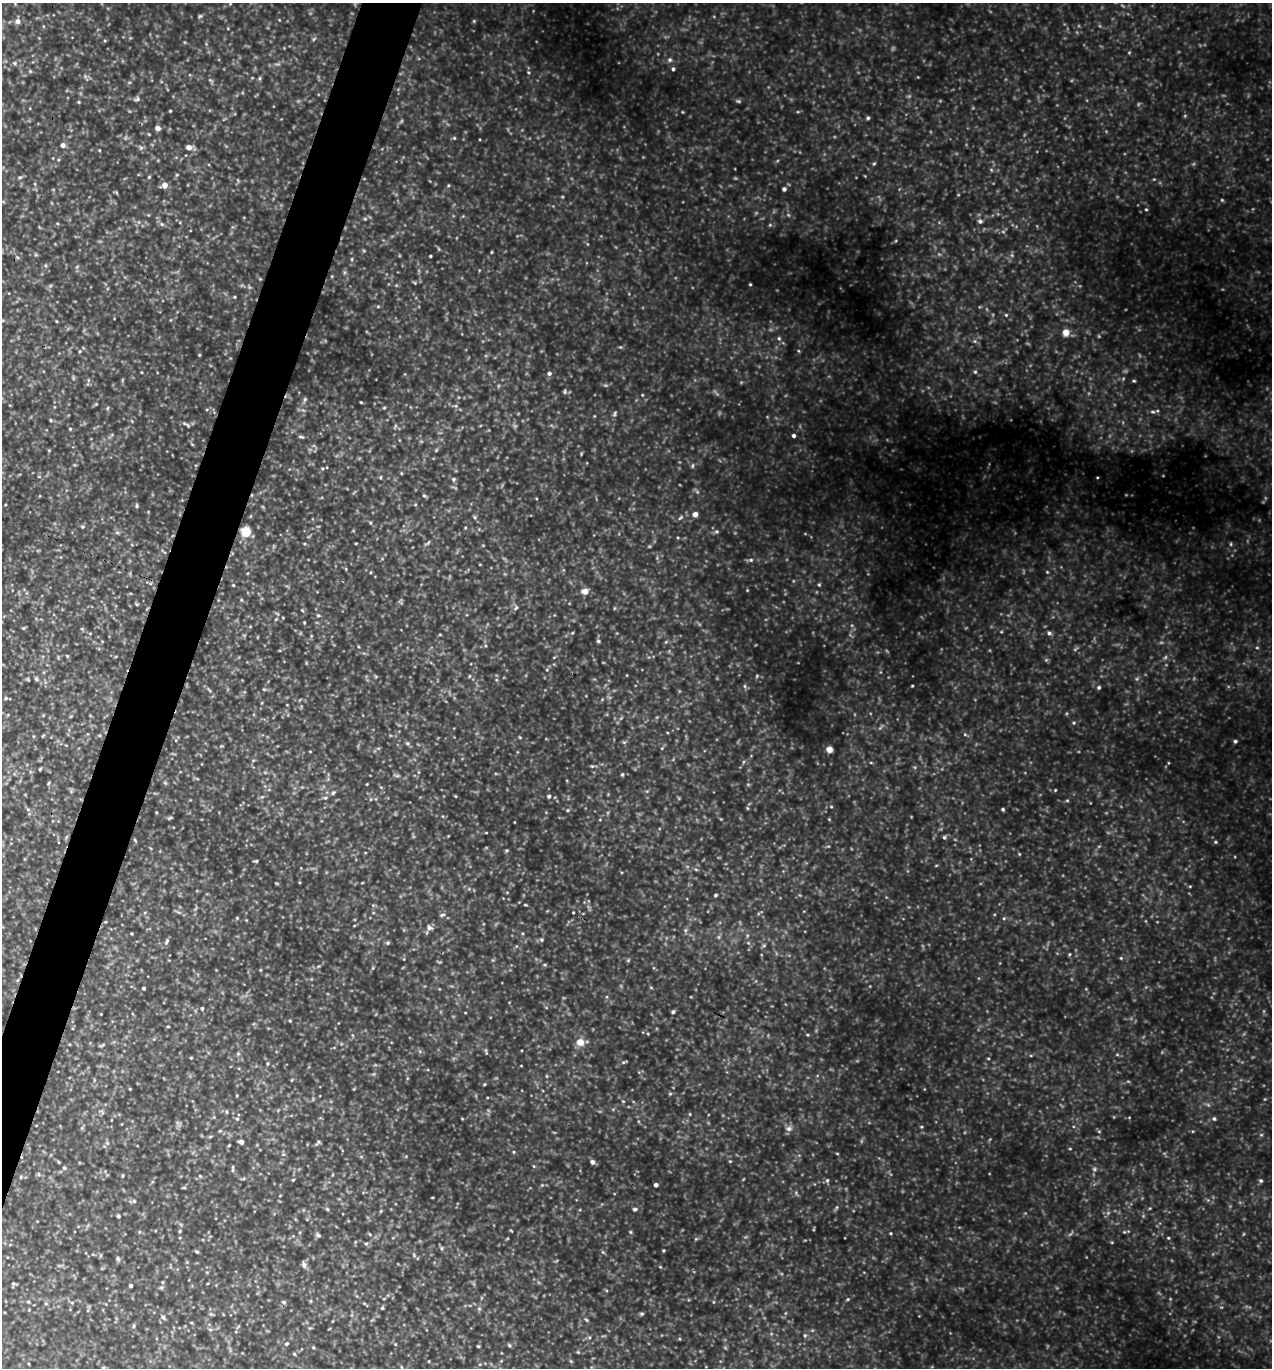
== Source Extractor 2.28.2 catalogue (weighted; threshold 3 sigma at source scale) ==
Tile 7 of 4 x 4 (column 3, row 2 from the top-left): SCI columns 2834-4103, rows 2758-4123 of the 5509 x 5495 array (HDU 1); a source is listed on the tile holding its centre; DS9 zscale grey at full resolution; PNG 1274 x 1370 px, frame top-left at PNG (2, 3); no overlay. Shown black and unused: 4% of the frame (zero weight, under 3 of 5 exposures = <1% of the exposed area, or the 3 px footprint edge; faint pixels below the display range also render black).
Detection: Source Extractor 2.28.2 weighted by HDU 2 'WHT'; one run over the whole footprint, this tile lists its part. Background 0.787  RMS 0.12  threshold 0.53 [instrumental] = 3 sigma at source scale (4.5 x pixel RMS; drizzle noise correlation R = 1.50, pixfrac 1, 0.05/0.05 arcsec/px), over >= 5 px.
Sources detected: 258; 6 too faint to see at this stretch — not listed; the other 252 listed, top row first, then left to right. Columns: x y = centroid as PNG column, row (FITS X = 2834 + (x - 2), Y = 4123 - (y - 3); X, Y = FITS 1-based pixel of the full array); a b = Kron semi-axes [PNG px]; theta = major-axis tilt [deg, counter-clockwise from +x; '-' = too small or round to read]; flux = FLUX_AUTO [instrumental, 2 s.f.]
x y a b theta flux
15 3 6 3 -72 16
200 16 5 5 - 18
18 21 7 6 - 66
1129 52 5 3 - 11
670 60 7 6 - 32
673 69 4 4 - 21
528 72 5 4 - 13
260 78 6 4 90 17
137 99 8 6 43 27
738 101 6 4 -42 18
79 102 5 3 - 12
170 111 3 2 - 12
868 118 5 4 - 19
157 128 4 4 - 78
454 138 5 4 - 15
63 145 5 5 - 47
189 147 6 6 - 73
141 148 6 6 - 25
874 164 5 4 - 14
20 177 5 3 - 16
149 177 5 4 - 13
165 185 6 5 - 89
448 185 5 3 - 12
784 189 5 5 - 30
1222 200 5 4 - 14
1146 209 4 3 - 12
365 219 5 5 - 17
980 221 6 4 -18 28
162 224 7 5 -21 27
770 225 6 3 -18 13
439 249 6 3 -71 13
491 252 5 3 - 9.7
430 256 3 3 - 13
17 257 6 4 -71 17
352 259 5 3 - 12
415 283 5 3 - 10
750 284 3 3 - 11
234 297 4 4 - 12
378 306 5 4 - 13
1006 315 5 4 - 14
56 321 4 3 - 9.9
1066 332 6 5 - 160
779 338 6 5 - 20
975 341 6 5 - 26
80 351 5 4 - 15
199 355 4 3 - 11
975 372 6 5 - 25
549 373 5 5 - 34
1134 381 5 3 - 13
565 391 7 3 89 16
642 395 4 3 - 8.9
305 399 7 4 72 22
361 402 3 2 - 11
456 406 6 4 -72 19
108 408 6 4 87 16
384 408 4 4 - 13
1153 412 8 4 -1 26
614 414 8 5 63 22
51 420 5 3 - 12
188 425 7 5 -39 24
395 426 6 4 72 17
70 429 4 4 - 12
794 436 5 4 - 29
301 437 9 3 -11 18
192 444 5 3 - 11
436 450 6 3 71 13
693 466 7 3 81 15
401 473 5 3 - 9.3
380 477 5 3 - 12
453 479 6 6 - 24
424 496 6 4 -39 20
415 505 4 3 - 9.5
137 506 6 4 -86 18
695 514 4 4 - 81
475 517 6 5 - 19
680 518 6 4 70 16
117 532 6 4 0 20
246 532 5 5 - 690
356 543 4 2 - 8.5
304 544 4 3 - 11
751 560 6 5 - 24
1047 572 4 3 - 11
233 585 4 4 - 13
819 585 4 4 - 14
585 591 6 5 - 120
241 600 5 4 - 14
137 604 5 4 - 15
516 608 7 5 66 23
302 610 5 4 - 13
318 615 5 4 - 16
276 619 5 4 - 13
304 622 3 3 - 11
23 628 5 4 - 14
82 629 6 3 -18 13
90 633 5 3 - 11
1049 633 6 5 - 28
598 641 5 4 - 19
1257 648 5 3 - 12
1046 660 5 4 - 15
547 670 5 3 - 11
757 676 5 3 - 13
36 679 6 5 - 22
745 686 6 4 -90 19
912 686 3 3 - 10
1099 687 5 4 - 24
264 689 6 4 -1 14
209 690 8 3 -45 20
1074 723 5 3 - 13
965 734 5 5 - 17
520 737 5 4 - 12
1235 741 4 4 - 22
407 743 6 6 - 24
829 749 5 4 - 160
310 751 4 3 - 8.6
871 763 5 3 - 11
592 766 5 5 - 19
40 769 4 3 - 14
622 774 5 4 - 16
49 783 6 3 70 14
165 783 5 5 - 17
367 784 3 2 - 9.3
748 784 6 3 -19 12
1055 790 4 3 - 10
333 793 7 4 40 24
549 796 5 4 - 25
325 798 5 5 - 22
1067 800 5 3 - 13
831 807 4 4 - 12
747 808 5 3 - 12
28 809 6 4 -2 18
1003 809 4 4 - 18
568 810 5 4 - 17
156 812 4 3 - 10
600 820 4 3 - 8.7
944 837 6 5 - 21
135 840 6 3 -46 13
1215 842 4 4 - 14
256 861 5 3 - 15
362 883 4 3 - 8
1190 886 5 3 - 11
715 895 4 3 - 21
525 905 5 3 - 11
573 912 3 3 - 9.1
442 915 7 4 18 23
237 918 5 3 - 10
1004 918 5 4 - 15
429 928 7 7 - 46
686 930 6 4 70 21
131 933 3 3 - 12
541 940 6 5 - 20
167 942 10 4 66 24
388 943 5 5 - 20
1069 954 5 3 - 13
1121 958 4 4 - 12
628 960 6 5 - 16
373 968 5 3 - 13
260 970 5 3 - 11
143 988 3 3 - 21
202 1008 4 3 - 19
673 1012 5 5 - 22
465 1013 4 2 - 7.2
290 1021 4 4 - 11
168 1026 4 3 - 10
580 1042 5 5 - 230
486 1051 9 3 -69 19
238 1054 6 4 0 17
1117 1054 6 4 -1 15
191 1058 4 3 - 10
988 1058 4 3 - 9.7
624 1062 8 4 25 18
267 1064 5 5 - 18
484 1084 4 4 - 11
130 1089 4 3 - 11
670 1094 5 5 - 14
237 1095 4 3 - 9.5
1208 1105 7 4 -19 20
102 1112 8 4 -53 19
227 1112 6 4 -89 13
462 1118 4 3 - 9.2
1214 1118 6 4 -49 20
237 1119 5 4 - 17
921 1127 4 3 - 12
789 1128 8 7 - 49
1261 1135 5 3 - 13
210 1137 6 4 1 14
241 1142 4 4 - 65
319 1142 6 4 -18 17
107 1143 6 4 -46 20
229 1145 5 3 - 10
1070 1149 5 3 - 9.8
514 1152 4 4 - 13
730 1161 5 3 - 11
592 1162 5 4 - 44
534 1166 5 4 - 13
64 1168 6 5 - 18
233 1170 7 4 89 19
38 1174 6 3 -70 16
122 1176 5 3 - 13
200 1176 5 4 - 13
293 1180 4 3 - 11
827 1180 6 5 - 22
1261 1181 5 5 - 24
542 1185 4 4 - 13
656 1185 4 4 - 45
184 1188 6 3 8 13
134 1201 5 5 - 19
837 1207 6 4 71 17
327 1209 7 4 -44 17
635 1209 5 4 - 24
381 1211 5 3 - 12
118 1216 5 4 - 19
180 1231 6 4 87 15
139 1232 5 3 - 11
630 1232 5 4 - 13
1124 1232 5 3 - 12
891 1233 4 3 - 12
318 1235 8 5 -11 24
1168 1238 4 4 - 12
366 1244 5 5 - 18
441 1248 6 4 -90 17
663 1250 4 3 - 11
196 1252 5 4 - 17
117 1259 8 4 -57 23
304 1265 8 6 -75 44
13 1284 5 4 - 20
131 1286 4 3 - 26
161 1287 7 6 - 22
848 1299 4 4 - 14
310 1301 5 3 - 12
28 1302 5 4 - 14
284 1302 6 5 - 23
72 1303 6 4 -1 15
364 1303 5 3 - 13
46 1304 5 3 - 13
382 1308 4 4 - 15
479 1309 6 5 - 21
211 1314 6 5 - 20
641 1314 6 4 1 19
163 1317 7 5 -60 28
586 1320 6 4 -45 17
134 1326 7 4 83 20
210 1330 6 4 -1 20
805 1335 6 5 - 18
286 1344 5 4 - 18
395 1344 4 4 - 12
509 1345 5 4 - 20
478 1346 4 3 - 14
313 1348 5 4 - 13
578 1352 5 4 - 13
294 1354 5 4 - 14
29 1364 4 3 - 9.9
401 1367 6 4 -71 17
Overlapping masked pixels (flux is a lower limit): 1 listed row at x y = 246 532
Isophote crosses this tile's border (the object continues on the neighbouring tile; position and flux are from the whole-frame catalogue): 1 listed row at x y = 15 3
Unlisted compact peaks at least as high as the median listed source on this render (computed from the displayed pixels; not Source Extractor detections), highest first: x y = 1094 1169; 474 21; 660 1267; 717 531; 1129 1117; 747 590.